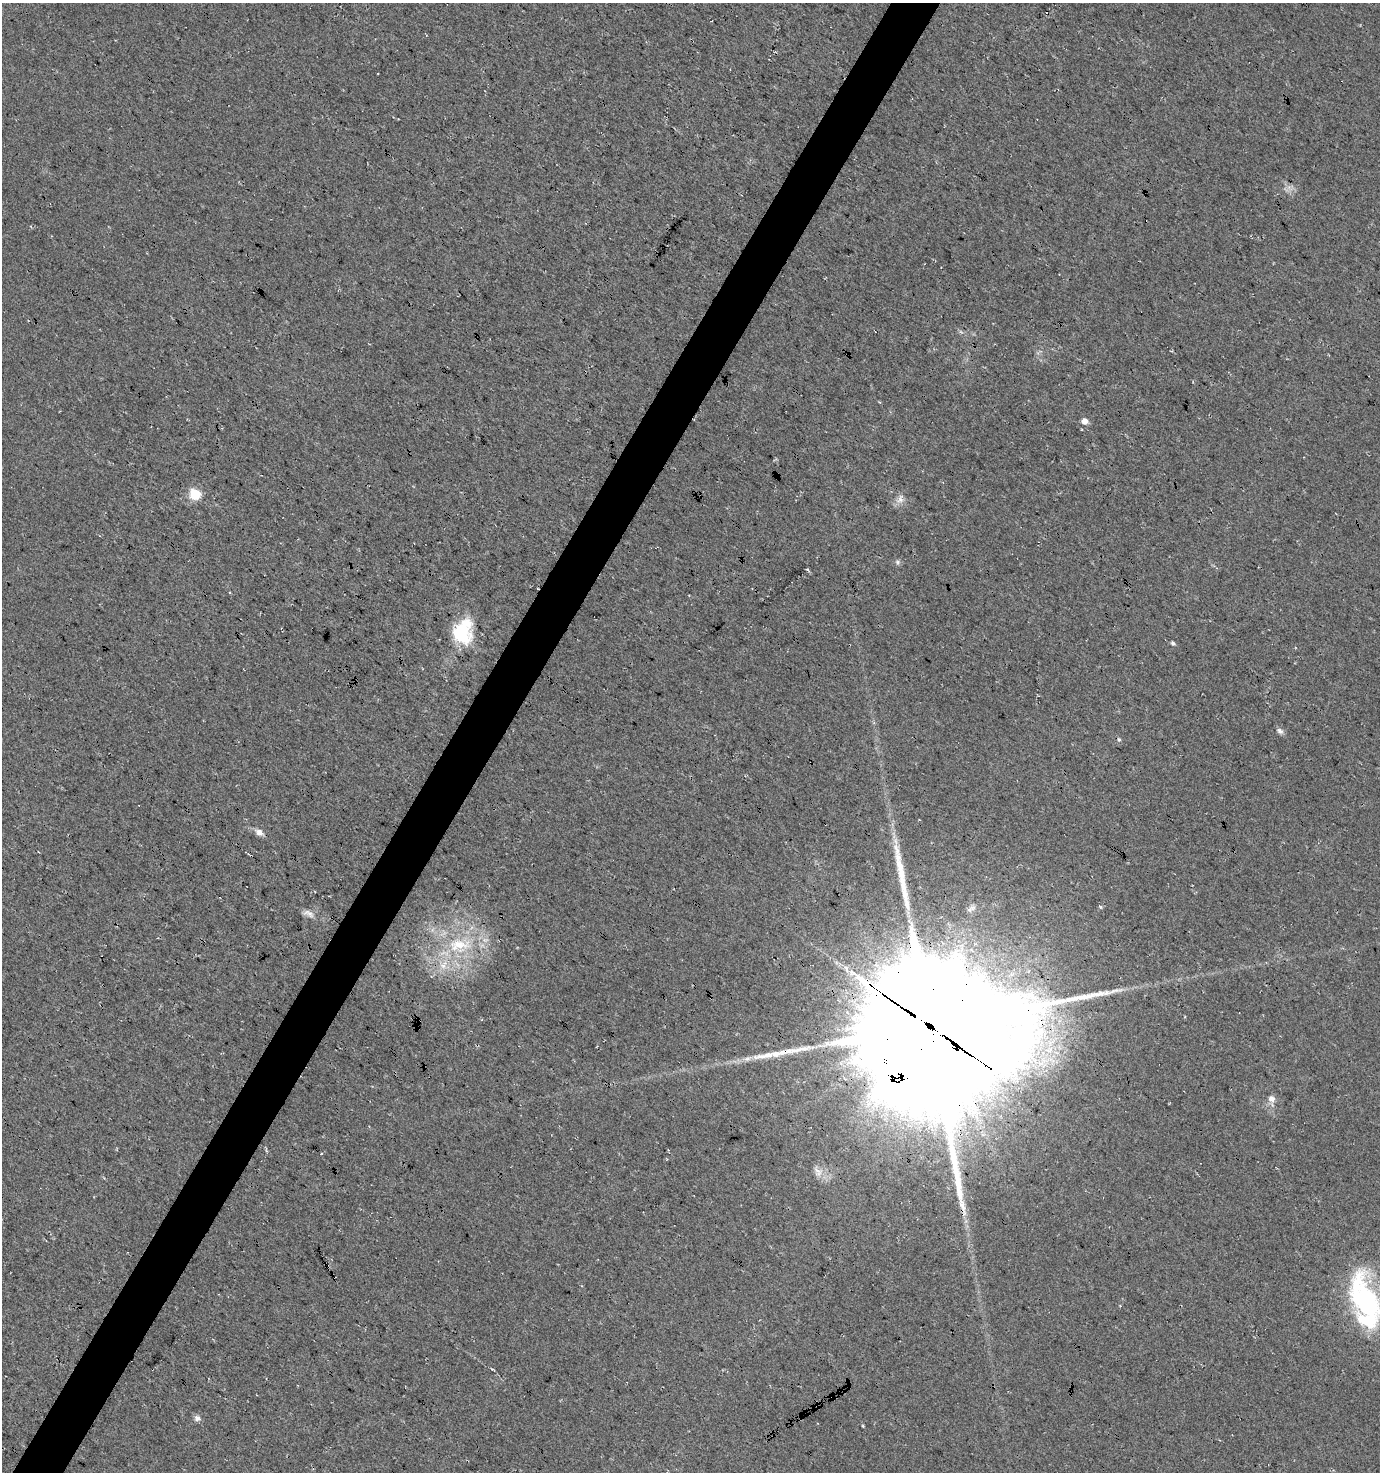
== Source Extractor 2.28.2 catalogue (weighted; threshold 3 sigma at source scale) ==
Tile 7 of 4 x 4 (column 3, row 2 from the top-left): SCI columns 2944-4321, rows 2947-4416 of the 5954 x 5886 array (HDU 1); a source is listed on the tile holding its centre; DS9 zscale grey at full resolution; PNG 1382 x 1474 px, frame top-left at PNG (2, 3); no overlay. Shown black and unused: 4% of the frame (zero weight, under 3 of 4 exposures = <1% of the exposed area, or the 3 px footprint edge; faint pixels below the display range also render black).
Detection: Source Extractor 2.28.2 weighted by HDU 2 'WHT'; one run over the whole footprint, this tile lists its part. Background 0.0246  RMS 0.0088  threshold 0.0396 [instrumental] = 3 sigma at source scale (4.5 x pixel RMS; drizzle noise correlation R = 1.50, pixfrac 1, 0.0396/0.0396 arcsec/px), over >= 5 px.
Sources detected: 24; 1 inside a brighter object's white glare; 1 long thin detection or spike segment (spike, bleed or trail) — not listed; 4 inside a brighter listed object's ellipse — not listed separately; the other 18 listed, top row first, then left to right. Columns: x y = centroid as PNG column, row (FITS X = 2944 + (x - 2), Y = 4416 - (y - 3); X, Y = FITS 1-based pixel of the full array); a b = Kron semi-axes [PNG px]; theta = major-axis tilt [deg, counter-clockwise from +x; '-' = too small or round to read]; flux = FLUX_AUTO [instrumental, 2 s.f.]
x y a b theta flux
1084 421 6 6 - 6.8
195 494 6 6 - 70
900 499 16 8 64 5.7
897 562 6 5 - 1.8
462 633 26 19 75 56
1173 643 6 5 - 1.8
1280 731 9 6 -36 3.1
1119 739 6 5 - 1.3
259 832 11 8 -34 4.8
309 913 17 7 -27 5.3
459 945 39 17 6 48
443 965 13 10 58 9.9
929 1026 54 50 -37 46000
766 1055 48 8 10 23
1271 1099 10 8 -31 4.9
818 1172 14 9 -49 6.9
1363 1300 61 33 -72 140
197 1418 8 7 - 3.3
Overlapping masked pixels (flux is a lower limit): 2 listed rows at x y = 929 1026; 766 1055
Isophote crosses this tile's border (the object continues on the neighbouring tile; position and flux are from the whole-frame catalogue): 1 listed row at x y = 1363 1300